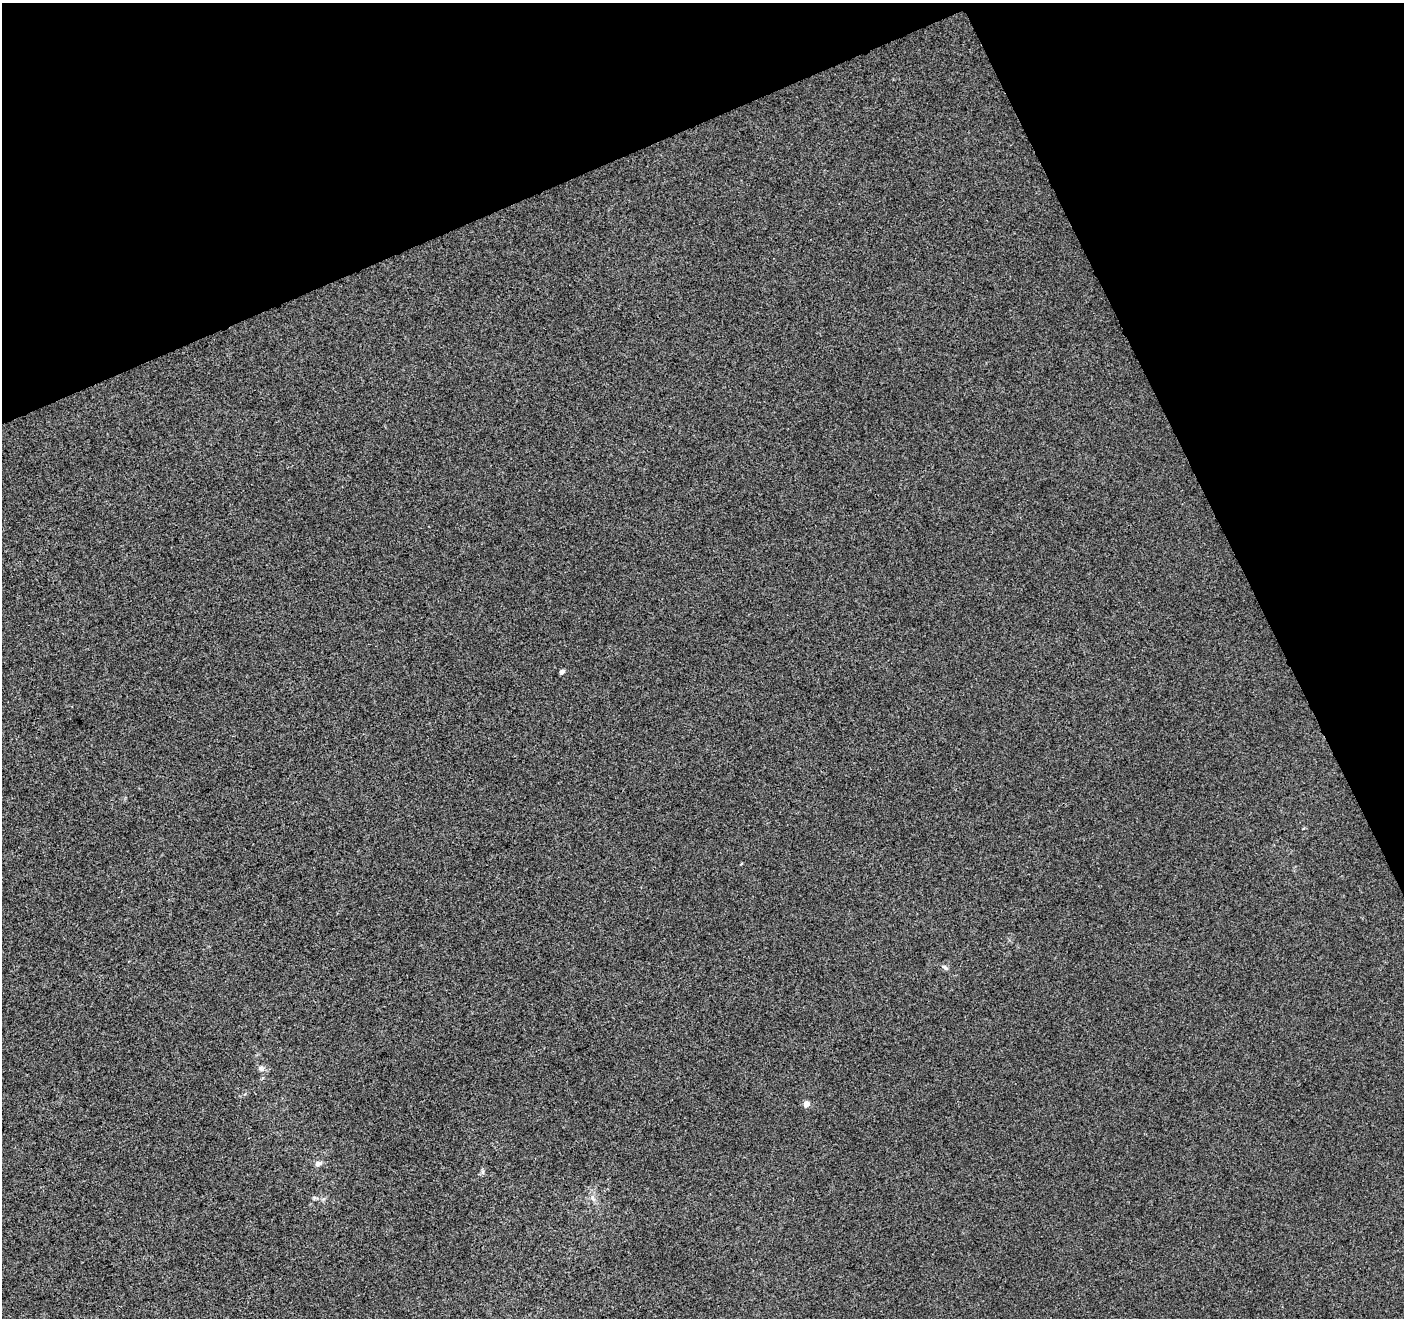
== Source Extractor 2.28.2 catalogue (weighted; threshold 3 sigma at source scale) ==
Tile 3 of 4 x 4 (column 3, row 1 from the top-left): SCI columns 2861-4262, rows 4122-5437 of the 5718 x 5551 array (HDU 1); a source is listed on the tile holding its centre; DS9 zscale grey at full resolution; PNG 1406 x 1320 px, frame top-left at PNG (2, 3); no overlay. Shown black and unused: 22% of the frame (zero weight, under 3 of 4 exposures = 5% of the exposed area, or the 3 px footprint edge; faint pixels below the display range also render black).
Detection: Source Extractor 2.28.2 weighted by HDU 2 'WHT'; one run over the whole footprint, this tile lists its part. Background -5.36e-04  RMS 0.0047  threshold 0.021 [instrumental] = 3 sigma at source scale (4.5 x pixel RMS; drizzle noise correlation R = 1.50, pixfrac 1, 0.0396/0.0396 arcsec/px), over >= 5 px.
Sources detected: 6; all 6 listed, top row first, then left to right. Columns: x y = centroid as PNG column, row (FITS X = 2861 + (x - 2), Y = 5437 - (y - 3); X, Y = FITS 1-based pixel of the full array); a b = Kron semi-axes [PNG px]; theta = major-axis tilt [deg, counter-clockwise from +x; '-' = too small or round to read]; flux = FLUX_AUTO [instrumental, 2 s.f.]
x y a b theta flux
562 671 4 4 - 1.8
742 863 3 2 - 0.5
945 967 9 4 -45 0.92
261 1068 9 5 -46 1.3
806 1104 5 5 - 3.7
318 1163 7 6 - 1.6